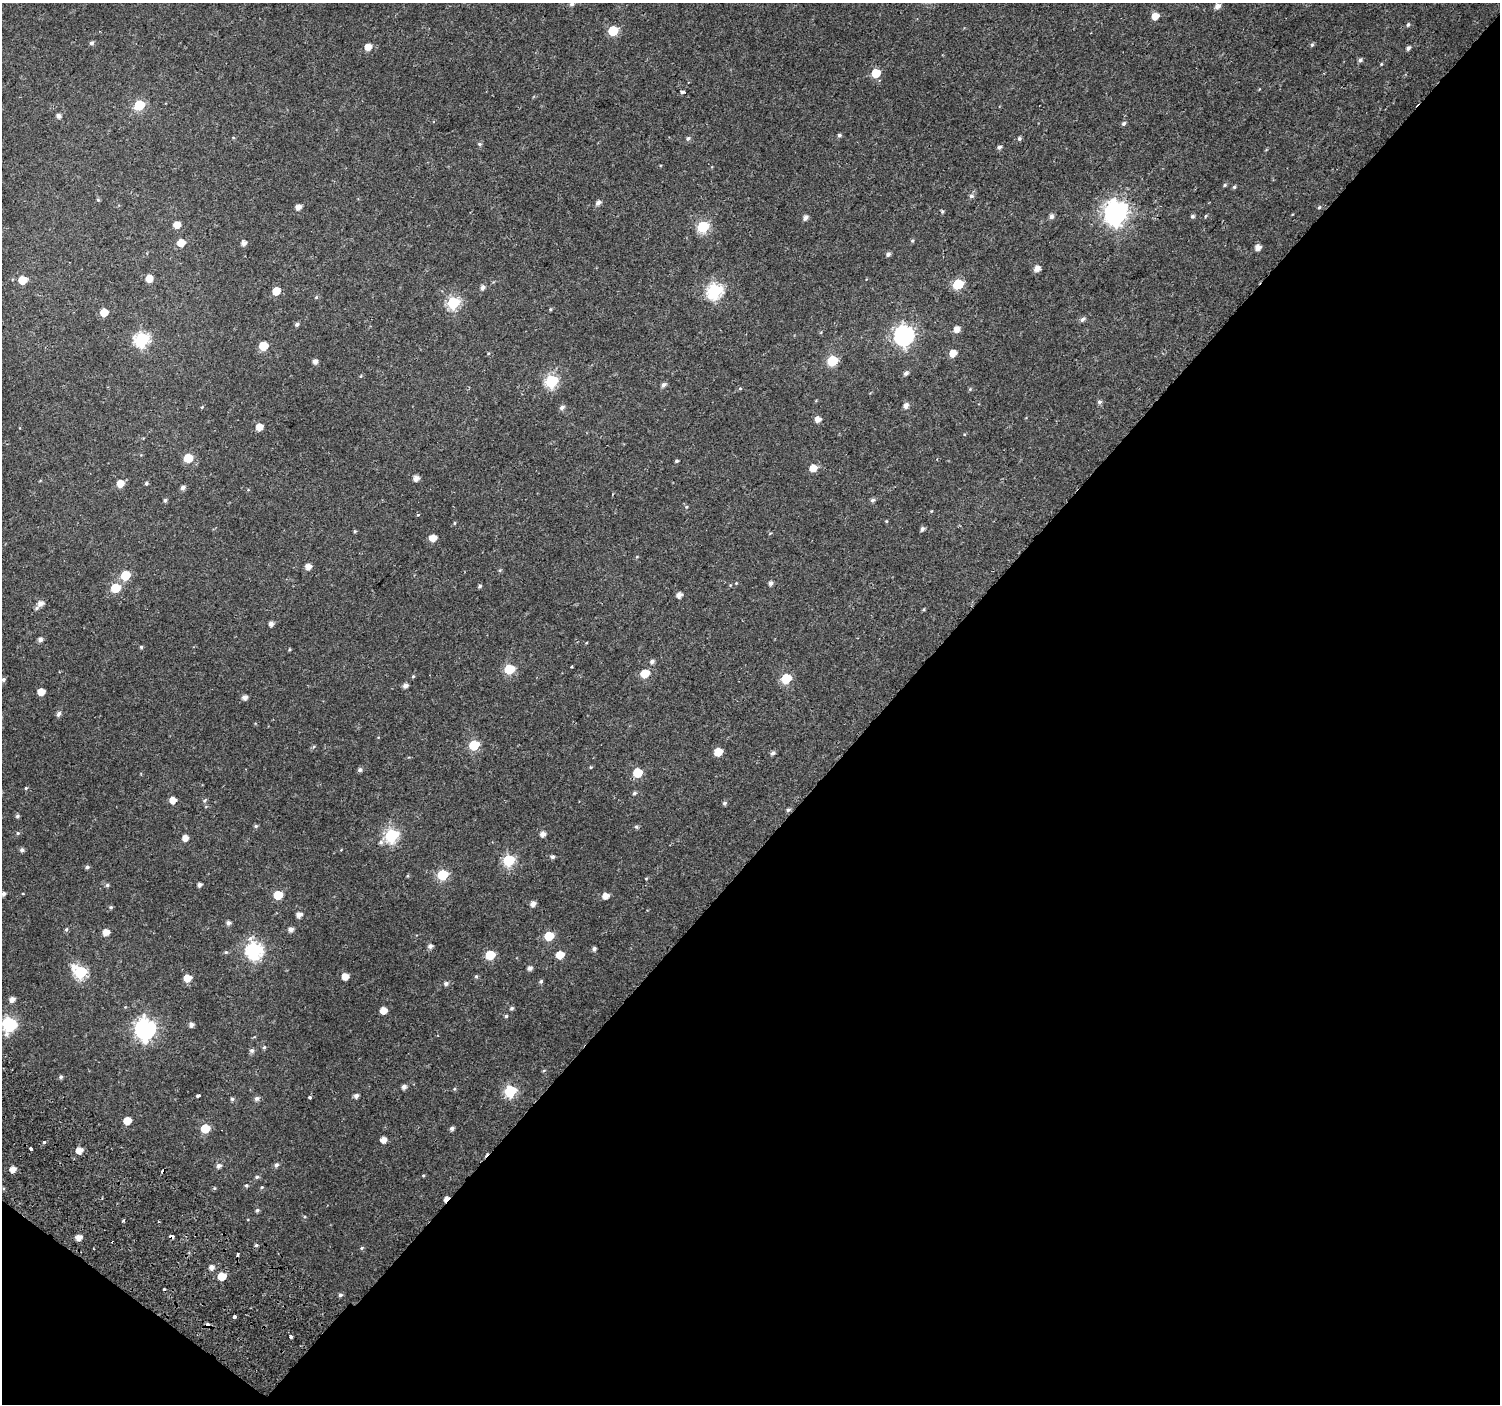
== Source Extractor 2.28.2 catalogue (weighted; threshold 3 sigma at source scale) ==
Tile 15 of 4 x 4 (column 3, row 4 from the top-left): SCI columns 3089-4586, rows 339-1740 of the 6168 x 6217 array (HDU 1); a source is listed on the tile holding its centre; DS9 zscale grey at full resolution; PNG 1502 x 1406 px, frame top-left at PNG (2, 3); no overlay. Shown black and unused: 42% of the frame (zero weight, under 2 of 3 exposures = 6% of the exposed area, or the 3 px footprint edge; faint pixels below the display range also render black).
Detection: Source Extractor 2.28.2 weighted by HDU 2 'WHT'; one run over the whole footprint, this tile lists its part. Background 0.046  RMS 0.0039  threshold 0.0173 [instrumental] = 3 sigma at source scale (4.5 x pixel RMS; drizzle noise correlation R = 1.50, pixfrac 1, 0.0396/0.0396 arcsec/px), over >= 5 px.
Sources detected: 216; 1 inside a brighter object's white glare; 6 cosmic-ray / hot-pixel residue — not listed; the other 209 listed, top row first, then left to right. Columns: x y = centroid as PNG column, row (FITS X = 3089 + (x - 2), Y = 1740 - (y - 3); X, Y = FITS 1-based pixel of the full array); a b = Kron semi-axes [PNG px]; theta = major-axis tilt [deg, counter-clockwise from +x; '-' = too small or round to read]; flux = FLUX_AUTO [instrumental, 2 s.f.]
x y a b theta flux
572 4 6 5 - 0.97
1217 6 6 5 - 2.1
1155 16 6 5 - 4.2
1408 25 6 4 63 0.58
613 31 6 6 - 14
92 43 5 5 - 1
1312 45 6 4 69 0.55
368 47 5 5 - 3.7
1408 48 5 4 - 1
1360 60 5 5 - 0.89
1381 64 5 3 - 0.35
876 73 6 5 - 11
682 92 4 3 - 2.4
139 105 6 6 - 23
58 116 5 5 - 1.4
1124 123 6 4 45 0.81
839 135 5 5 - 0.67
688 138 6 5 - 0.83
1019 139 5 5 - 0.66
480 144 6 4 -21 0.57
999 147 6 4 20 0.87
1225 185 5 4 - 0.53
1234 187 5 4 - 0.56
971 196 6 6 - 1
98 200 5 5 - 0.46
598 203 6 5 - 1.6
298 207 5 4 - 2.3
1319 207 5 4 - 0.47
942 211 5 4 - 0.52
1115 213 9 8 - 250
1051 216 6 6 - 1.3
1192 216 5 5 - 0.8
805 218 6 5 - 1.5
177 225 6 5 - 4.5
703 227 6 6 - 33
912 241 5 5 - 0.53
181 243 5 5 - 6.1
244 243 5 5 - 1.8
1258 247 5 5 - 2.5
888 254 5 5 - 1.1
1037 268 6 5 - 2.8
149 278 5 5 - 4.3
22 280 6 5 - 7.8
958 284 6 6 - 22
482 287 5 5 - 1.4
276 291 6 5 - 6.1
714 291 7 7 - 70
316 297 5 4 - 0.47
453 303 6 6 - 40
550 309 4 4 - 0.4
104 313 5 5 - 6.4
1082 319 7 5 23 1.1
297 324 5 4 - 0.81
957 329 6 5 - 2.8
904 335 8 8 - 140
142 339 7 6 - 61
263 346 6 5 - 12
953 353 6 5 - 4
315 361 5 5 - 1.7
832 361 6 6 - 25
906 373 6 5 - 1
552 381 6 6 - 43
663 385 6 5 - 1.2
740 388 5 3 - 0.4
970 389 5 4 - 0.45
1099 402 6 5 - 0.87
906 406 6 5 - 1.9
202 407 5 3 - 0.38
562 407 7 5 34 1.1
817 419 6 5 - 2.3
259 427 5 5 - 3.9
188 458 6 5 - 11
676 461 4 3 - 0.55
813 468 6 6 - 4.5
416 478 5 5 - 2.2
120 483 6 6 - 4.3
146 483 5 4 - 0.67
183 488 6 5 - 1.3
165 500 5 4 - 0.77
872 500 6 5 - 0.88
686 507 5 4 - 0.43
886 521 4 4 - 0.37
454 523 5 3 - 0.36
922 529 5 4 - 1
355 531 5 4 - 0.43
433 538 6 5 - 4.1
308 566 5 5 - 2.8
125 575 6 5 - 14
736 583 4 3 - 0.3
771 583 5 5 - 1.1
480 586 5 4 - 0.58
115 588 6 5 - 14
679 595 5 5 - 2.3
40 603 7 6 - 2.5
271 624 5 4 - 1.6
40 639 5 5 - 1.3
141 647 4 4 - 0.51
289 649 5 3 - 0.38
652 662 5 4 - 1.2
571 667 3 3 - 1.6
509 669 6 6 - 19
645 674 6 5 - 9
413 676 4 4 - 0.43
786 678 6 5 - 17
3 679 6 5 - 0.85
405 686 5 4 - 1.7
41 692 5 5 - 5.4
245 697 5 5 - 1.8
59 714 7 5 55 1.2
474 745 6 6 - 20
718 752 6 5 - 7.4
773 753 5 5 - 1
590 767 5 3 - 0.33
360 770 5 5 - 0.96
637 773 6 6 - 12
26 788 4 4 - 0.4
634 793 5 4 - 0.77
173 800 5 5 - 3.4
204 800 7 5 54 0.62
725 803 5 4 - 0.86
788 810 5 5 - 0.76
17 816 5 4 - 0.71
256 826 5 4 - 0.58
636 827 5 4 - 0.62
18 833 5 4 - 0.5
543 834 5 5 - 2
392 835 7 6 - 56
185 838 5 5 - 2.7
381 842 7 6 - 0.92
22 850 5 5 - 1
552 857 5 4 - 0.85
509 860 6 6 - 32
87 867 5 4 - 0.94
443 875 6 6 - 23
646 878 4 3 - 0.29
107 885 5 5 - 0.66
200 885 4 4 - 1.3
4 894 4 4 - 1.1
278 895 6 5 - 10
605 896 6 5 - 3.2
533 904 5 5 - 2
111 907 5 4 - 0.55
299 915 5 4 - 2.2
228 923 5 5 - 1.2
66 929 6 4 69 0.62
291 929 5 5 - 1.6
106 932 6 5 - 3.2
549 936 6 5 - 13
430 946 5 5 - 1.4
594 949 4 4 - 1.1
254 950 8 7 - 91
226 952 6 5 - 0.59
490 955 6 6 - 14
560 955 6 5 - 6.6
74 967 8 8 - 2.8
530 968 5 5 - 1.3
81 972 6 6 - 37
345 976 5 5 - 3.8
476 976 5 4 - 0.6
187 978 6 5 - 5.1
541 981 5 4 - 0.68
446 983 6 5 - 1.1
12 999 6 5 - 2
512 1008 5 4 - 0.74
383 1010 5 5 - 4.3
506 1016 4 4 - 0.63
9 1024 9 7 -40 56
191 1025 5 5 - 1.4
145 1029 8 8 - 170
264 1047 5 4 - 0.63
252 1050 6 5 - 1
544 1070 5 3 - 0.37
61 1077 5 4 - 0.73
404 1087 5 5 - 1.5
454 1089 5 3 - 0.4
510 1091 7 6 - 32
198 1096 4 3 - 3.4
356 1096 5 5 - 1.3
310 1097 3 3 - 0.67
257 1098 6 6 - 1.1
232 1099 5 4 - 0.71
127 1121 6 5 - 5.5
205 1128 6 5 - 10
452 1128 5 4 - 1.1
383 1140 5 5 - 2.7
44 1142 4 4 - 0.49
31 1148 4 3 - 2.6
79 1150 6 5 - 3.7
276 1165 6 5 - 0.95
219 1166 6 5 - 1.3
13 1169 5 5 - 2.9
423 1176 5 3 - 0.35
257 1177 6 5 - 0.74
246 1185 5 5 - 0.59
262 1187 5 4 - 0.42
214 1188 6 4 -90 0.36
446 1199 6 3 46 2.6
257 1210 5 5 - 0.76
304 1217 5 4 - 0.45
123 1221 3 2 - 0.83
172 1236 4 3 - 5.9
79 1237 6 5 - 2.7
256 1245 5 4 - 0.67
362 1248 5 4 - 0.52
211 1267 5 5 - 2.1
222 1276 6 5 - 7.6
340 1295 5 4 - 0.81
234 1316 3 3 - 5.2
291 1337 3 3 - 0.91
Overlapping masked pixels (flux is a lower limit): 2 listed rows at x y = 446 1199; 172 1236
Isophote crosses this tile's border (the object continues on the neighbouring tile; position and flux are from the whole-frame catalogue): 1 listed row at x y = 572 4